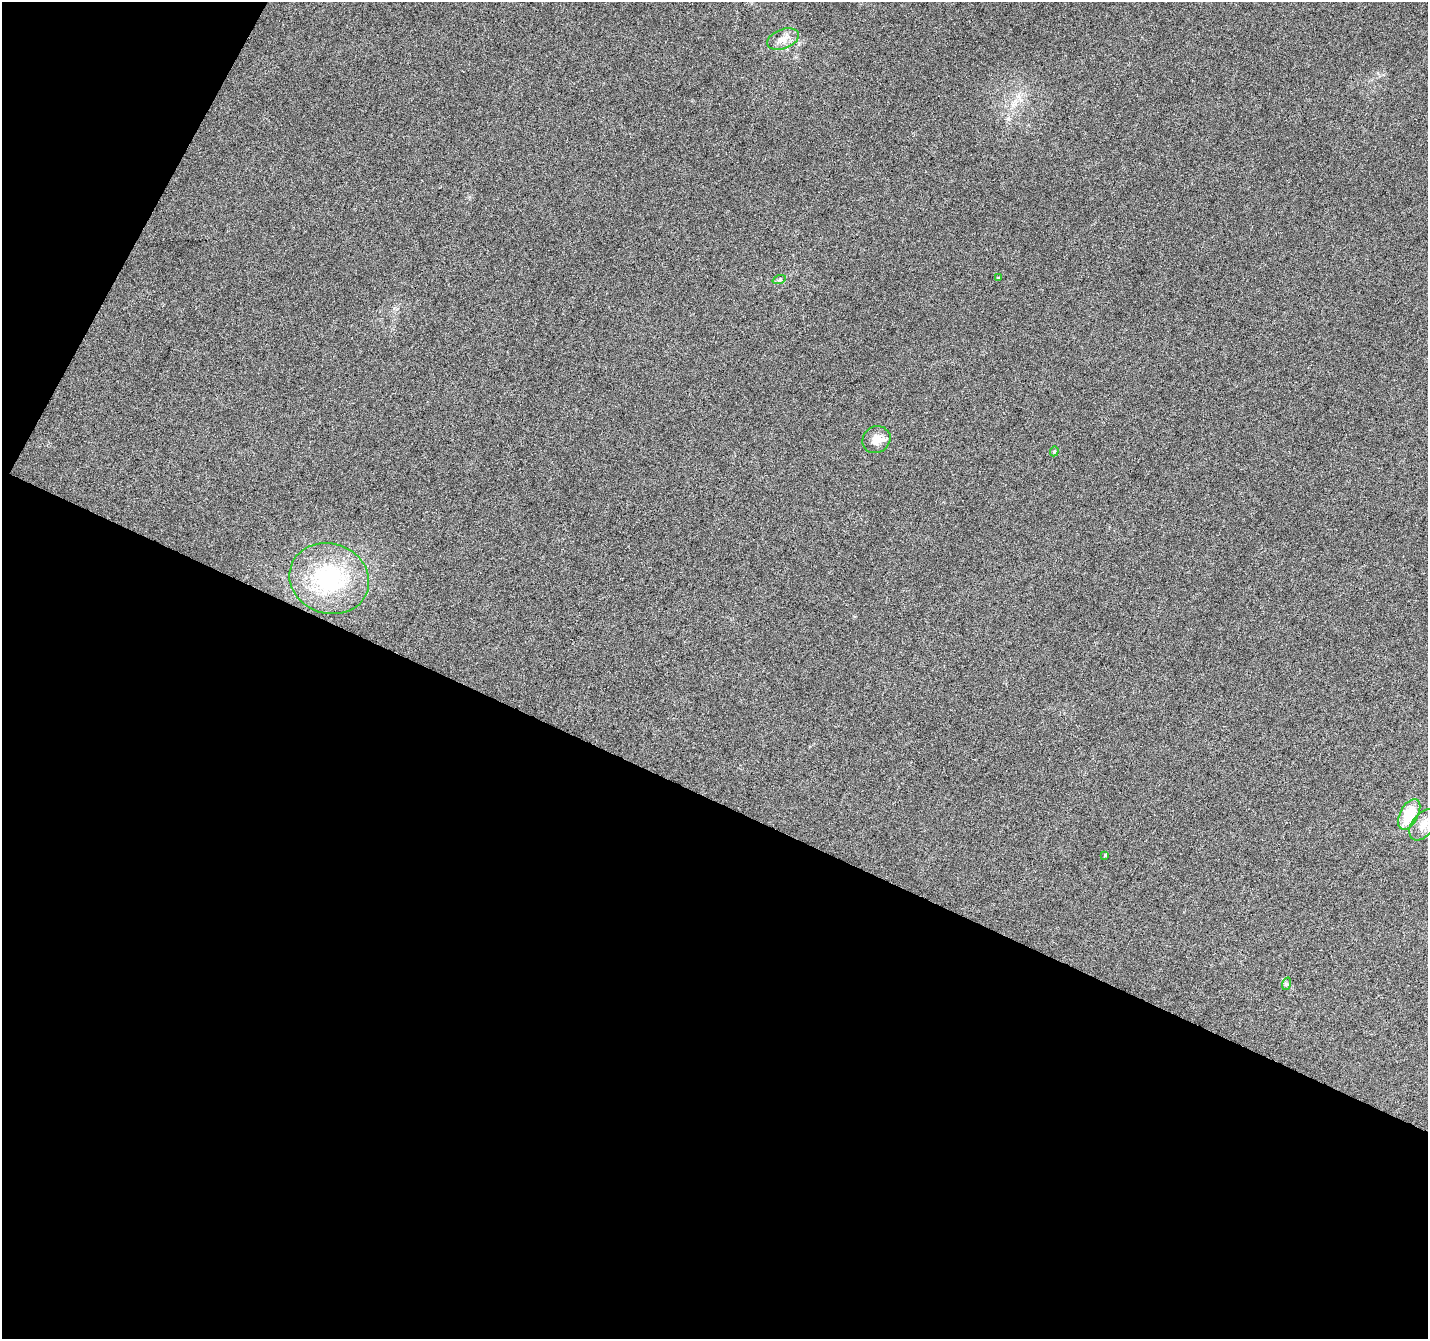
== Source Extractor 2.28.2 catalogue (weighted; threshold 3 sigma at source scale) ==
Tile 3 of 2 x 2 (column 1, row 2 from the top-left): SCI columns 1-1426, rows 123-1459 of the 2853 x 2901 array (HDU 1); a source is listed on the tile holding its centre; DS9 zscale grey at full resolution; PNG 1430 x 1341 px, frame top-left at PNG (2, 2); each listed source drawn as its Kron ellipse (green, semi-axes under 4 px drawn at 4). Shown black and unused: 44% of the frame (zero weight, under 3 of 6 exposures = <1% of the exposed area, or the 3 px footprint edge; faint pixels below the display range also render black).
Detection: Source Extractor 2.28.2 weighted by HDU 2 'WHT'; one run over the whole footprint, this tile lists its part. Background 0.074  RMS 0.0066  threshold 0.027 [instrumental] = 3 sigma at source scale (4.09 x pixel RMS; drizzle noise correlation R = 1.36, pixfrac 0.8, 0.0396/0.0396 arcsec/px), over >= 5 px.
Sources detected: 10; all 10 listed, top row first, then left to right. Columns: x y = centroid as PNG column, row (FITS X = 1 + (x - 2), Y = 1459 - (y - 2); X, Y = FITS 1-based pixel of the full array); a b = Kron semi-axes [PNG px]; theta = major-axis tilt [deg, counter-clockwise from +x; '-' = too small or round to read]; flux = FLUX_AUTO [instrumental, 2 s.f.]
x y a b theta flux
783 39 16 9 21 6
998 278 4 4 - 0.72
779 280 7 4 18 0.89
876 440 14 13 - 7.1
1054 451 5 4 - 0.8
329 579 40 35 -19 57
1409 814 17 9 62 22
1423 825 18 11 54 7.7
1105 855 4 3 - 0.53
1286 984 6 4 72 0.97
Isophote crosses this tile's border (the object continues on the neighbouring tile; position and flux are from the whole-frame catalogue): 1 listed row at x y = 1423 825